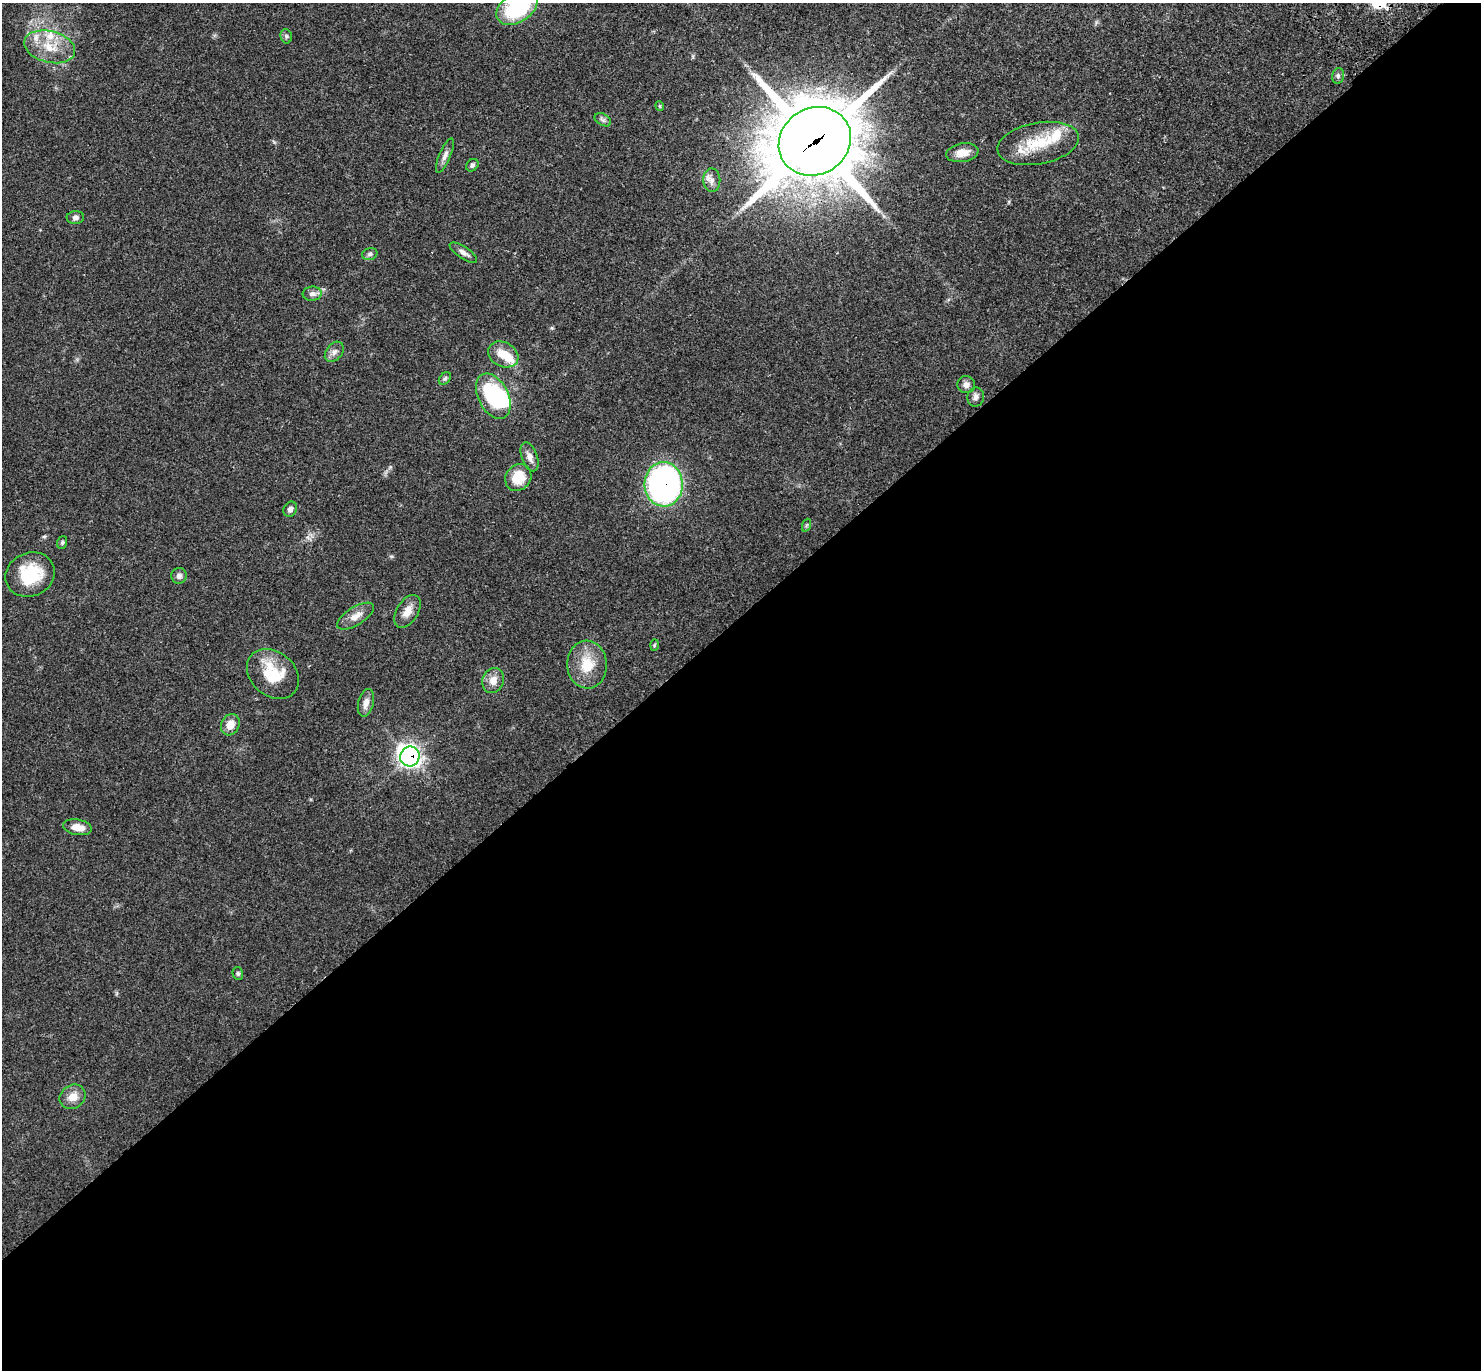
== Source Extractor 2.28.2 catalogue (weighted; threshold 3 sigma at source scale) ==
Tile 15 of 4 x 4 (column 3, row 4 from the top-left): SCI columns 3057-4535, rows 246-1613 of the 6115 x 6104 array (HDU 1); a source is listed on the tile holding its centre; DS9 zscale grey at full resolution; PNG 1483 x 1372 px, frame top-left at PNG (2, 3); each listed source drawn as its Kron ellipse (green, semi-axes under 4 px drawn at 4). Shown black and unused: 55% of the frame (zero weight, under 3 of 4 exposures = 6% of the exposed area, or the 3 px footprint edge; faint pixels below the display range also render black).
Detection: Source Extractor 2.28.2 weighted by HDU 2 'WHT'; one run over the whole footprint, this tile lists its part. Background 0.051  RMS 0.0054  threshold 0.0242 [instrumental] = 3 sigma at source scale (4.5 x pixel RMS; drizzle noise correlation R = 1.50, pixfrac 1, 0.05/0.05 arcsec/px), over >= 5 px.
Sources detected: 48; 3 inside a brighter object's white glare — neither listed nor drawn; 3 inside a brighter listed object's ellipse — not listed separately; the other 42 listed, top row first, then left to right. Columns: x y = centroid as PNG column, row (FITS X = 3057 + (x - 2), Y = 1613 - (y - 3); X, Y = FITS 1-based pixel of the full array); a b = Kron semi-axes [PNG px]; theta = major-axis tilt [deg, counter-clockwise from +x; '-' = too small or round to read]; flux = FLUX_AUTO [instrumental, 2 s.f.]
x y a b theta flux
517 8 23 14 33 45
286 36 7 5 -77 1
50 47 26 15 -14 14
1338 76 8 5 75 1.3
660 106 4 4 - 0.58
603 120 9 5 -30 1.4
815 141 37 33 32 4400
1038 143 41 20 11 22
962 153 16 9 9 5.5
445 155 18 5 67 2.7
472 165 7 5 46 1.2
712 180 12 8 -88 2.8
75 217 9 6 4 1.8
463 253 16 6 -34 2.5
370 254 8 6 15 1.3
312 294 9 7 7 2.3
334 352 11 8 51 2.5
503 354 16 12 -27 8.9
445 379 7 5 49 0.93
966 385 9 8 - 2.5
493 396 24 15 -63 45
976 397 9 8 - 2.3
530 457 15 8 -71 3.7
518 477 14 12 50 13
664 484 22 19 -89 160
290 509 8 6 59 2
807 525 7 4 70 0.75
62 542 6 5 - 0.85
30 575 25 21 24 23
179 576 8 7 - 2.1
407 611 18 10 58 5.3
356 616 21 9 32 5
654 645 6 3 87 0.52
587 665 24 20 -87 14
273 674 28 22 -40 19
493 680 13 10 69 4.8
366 703 14 7 75 3.8
230 725 11 9 64 5.9
410 757 10 9 - 170
78 827 14 7 -10 5.2
238 974 6 5 - 0.97
73 1097 13 11 32 6
Overlapping masked pixels (flux is a lower limit): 3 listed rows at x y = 815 141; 664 484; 410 757
Isophote crosses this tile's border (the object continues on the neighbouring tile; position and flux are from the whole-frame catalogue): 1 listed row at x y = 517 8